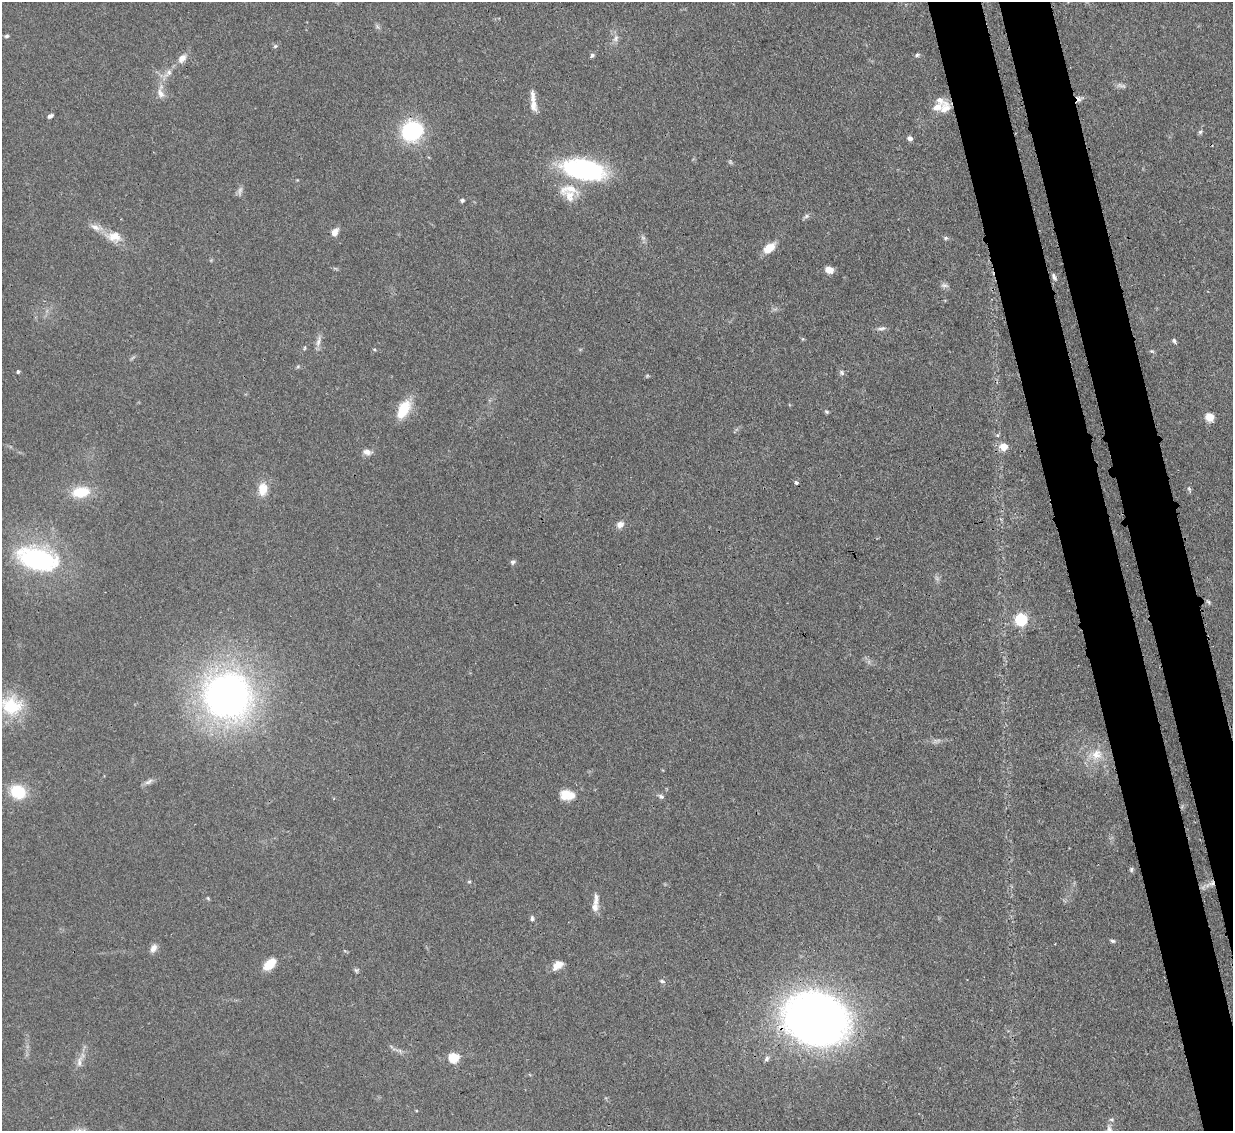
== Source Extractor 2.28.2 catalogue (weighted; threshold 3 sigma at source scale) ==
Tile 6 of 4 x 4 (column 2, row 2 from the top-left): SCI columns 1309-2539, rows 2476-3604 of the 5079 x 5065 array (HDU 1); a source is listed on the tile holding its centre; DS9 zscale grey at full resolution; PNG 1235 x 1133 px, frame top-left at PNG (2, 2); no overlay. Shown black and unused: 7% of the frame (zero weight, under 3 of 4 exposures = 9% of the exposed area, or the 3 px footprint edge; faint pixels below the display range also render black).
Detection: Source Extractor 2.28.2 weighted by HDU 2 'WHT'; one run over the whole footprint, this tile lists its part. Background 0.125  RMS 0.0049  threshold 0.0222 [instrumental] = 3 sigma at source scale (4.5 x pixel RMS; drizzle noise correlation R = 1.50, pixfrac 1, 0.05/0.05 arcsec/px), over >= 5 px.
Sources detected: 86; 3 too faint to see at this stretch — not listed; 5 inside a brighter listed object's ellipse — not listed separately; the other 78 listed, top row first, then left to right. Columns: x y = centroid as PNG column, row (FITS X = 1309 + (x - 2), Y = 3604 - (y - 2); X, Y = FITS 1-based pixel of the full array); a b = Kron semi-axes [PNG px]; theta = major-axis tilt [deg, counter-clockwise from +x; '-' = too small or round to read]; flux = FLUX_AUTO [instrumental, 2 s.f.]
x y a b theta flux
377 26 7 5 -47 1
6 36 6 4 4 0.89
616 38 11 6 63 2.1
275 46 6 5 - 0.81
592 55 6 4 53 1.1
917 55 6 5 - 0.9
182 58 10 8 48 4
168 73 15 8 48 3.8
1121 85 16 5 -8 1.7
161 93 16 9 -73 3.9
1079 99 9 6 -76 1.6
533 105 18 10 -86 4.4
945 108 17 11 58 5.5
50 116 5 4 - 1.7
412 131 22 19 28 40
1200 132 6 5 - 0.97
910 138 5 5 - 2.1
584 170 33 15 -10 92
568 189 34 15 0 11
462 200 5 5 - 1
806 216 9 5 22 1.4
95 227 16 7 -31 3.9
335 232 10 7 57 3.3
114 237 21 13 -7 7.5
643 238 7 6 - 1.3
946 238 6 5 - 0.94
769 248 14 8 39 8.5
829 270 9 6 -18 4.5
1054 276 10 4 -65 1.2
944 285 11 6 -6 1.6
882 328 13 5 11 1.7
803 339 6 4 90 0.54
318 341 17 6 76 2.7
1174 341 7 4 -61 0.96
374 349 5 3 - 0.51
1152 351 6 4 -39 0.67
298 366 6 4 20 0.68
18 371 4 4 - 0.96
841 372 8 6 -59 1.2
404 409 22 11 61 14
827 412 6 4 -20 0.72
1210 417 5 5 - 17
1004 447 5 5 - 11
367 452 12 7 -8 2.8
796 483 4 4 - 1.2
263 489 14 10 82 8.1
1189 489 8 4 -65 0.9
81 492 20 12 9 15
620 525 9 8 - 2.9
38 559 42 22 -16 71
513 562 7 6 - 1.2
1208 602 7 5 -24 0.93
1021 619 6 6 - 71
228 696 50 48 -43 230
11 706 29 25 -13 24
938 740 8 3 31 1
1097 754 17 15 14 8.6
149 782 14 6 30 2
18 792 16 13 -30 18
567 795 16 11 -6 8.3
661 796 8 5 -38 1.3
1131 869 7 5 87 0.94
469 881 5 4 - 0.63
1212 883 9 6 18 2.6
208 898 6 4 -46 0.56
596 900 20 7 88 3.5
532 918 7 5 -87 1.2
1113 941 7 5 -16 0.91
153 948 10 7 59 2.9
269 964 16 9 43 7.9
558 965 13 8 41 5
356 970 6 6 - 0.87
662 981 7 5 -17 0.92
816 1019 39 32 -14 520
454 1057 5 5 - 32
767 1059 8 6 50 1.3
79 1061 17 7 78 3.5
1109 1130 18 7 -82 3.9
Overlapping masked pixels (flux is a lower limit): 3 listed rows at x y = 1079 99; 1212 883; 816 1019
Isophote crosses this tile's border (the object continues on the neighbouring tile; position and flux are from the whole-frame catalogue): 1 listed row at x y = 1109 1130